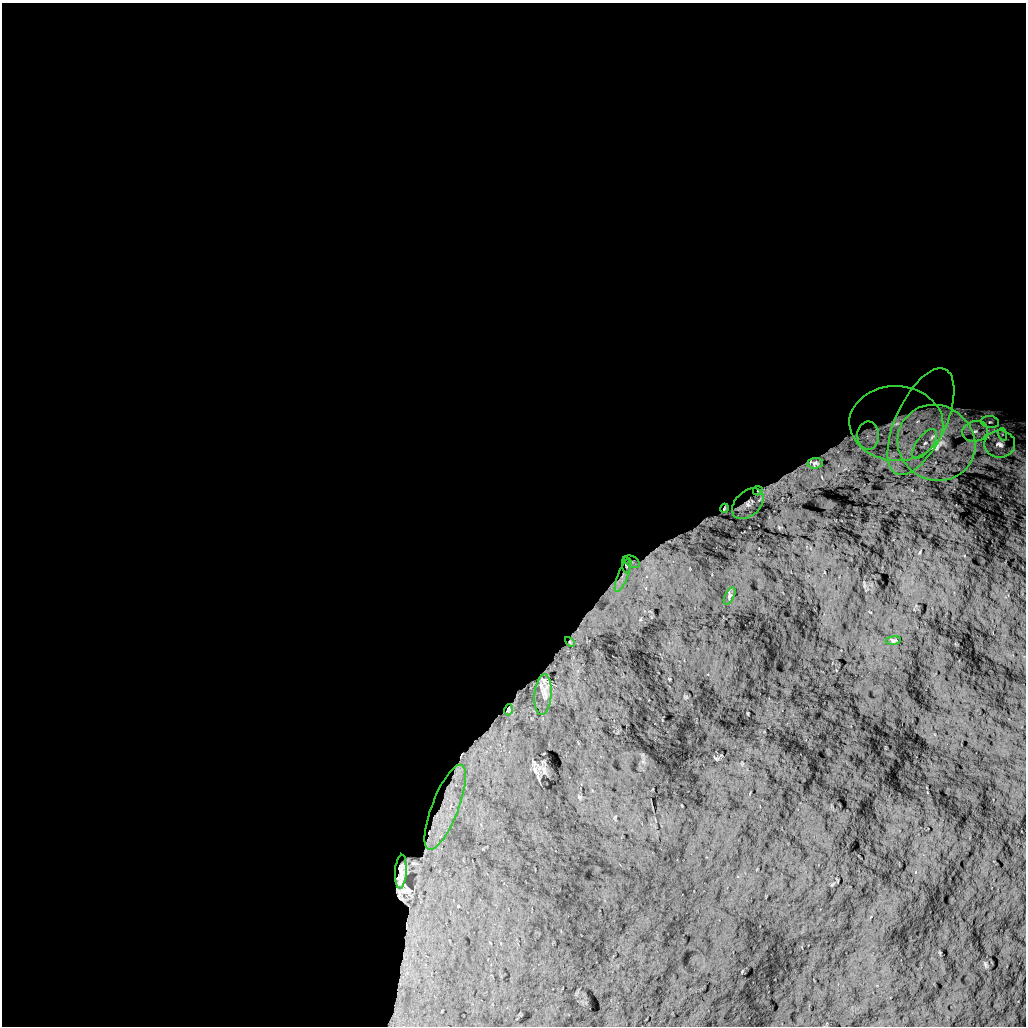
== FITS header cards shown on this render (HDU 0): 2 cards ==
NAXIS1  =                 1024 /
NAXIS2  =                 1024 /

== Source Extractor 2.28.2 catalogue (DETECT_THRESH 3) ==
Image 1024 x 1024 px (HDU 0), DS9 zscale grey, 1 PNG px = 1 image px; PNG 1028 x 1028 px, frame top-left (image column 1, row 1024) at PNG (2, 3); each listed source drawn as its Kron ellipse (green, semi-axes under 4 px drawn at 4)
Background 5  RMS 800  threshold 2400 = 3 sigma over >= 5 px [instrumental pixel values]
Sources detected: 23; all 23 listed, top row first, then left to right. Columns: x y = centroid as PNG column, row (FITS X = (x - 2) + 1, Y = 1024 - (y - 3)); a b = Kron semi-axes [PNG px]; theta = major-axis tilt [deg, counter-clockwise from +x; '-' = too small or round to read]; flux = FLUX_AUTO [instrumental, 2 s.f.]
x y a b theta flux
921 422 57 25 65 4.7e+06
990 422 9 6 -8 1.8e+05
896 423 47 37 -2 5.1e+06
975 431 13 10 16 6.1e+05
1002 434 6 4 -72 8.6e+04
868 435 14 11 -89 6.0e+05
936 443 40 37 -35 6.3e+06
924 444 18 8 52 5.5e+05
1000 444 15 13 0 6.4e+05
815 463 8 5 5 1.8e+05
758 491 5 4 - 6.5e+04
748 504 18 12 44 6.0e+05
724 508 4 3 - 7.7e+04
632 562 8 5 -29 9.4e+04
626 565 8 4 -82 8.4e+04
623 575 18 5 68 3.2e+05
730 596 9 4 63 1.0e+05
893 640 7 3 8 5.6e+04
570 642 6 3 -45 4.9e+04
543 694 20 8 86 3.9e+05
509 710 6 4 78 8.3e+04
445 807 45 13 69 2.6e+06
401 872 17 6 86 2.8e+05